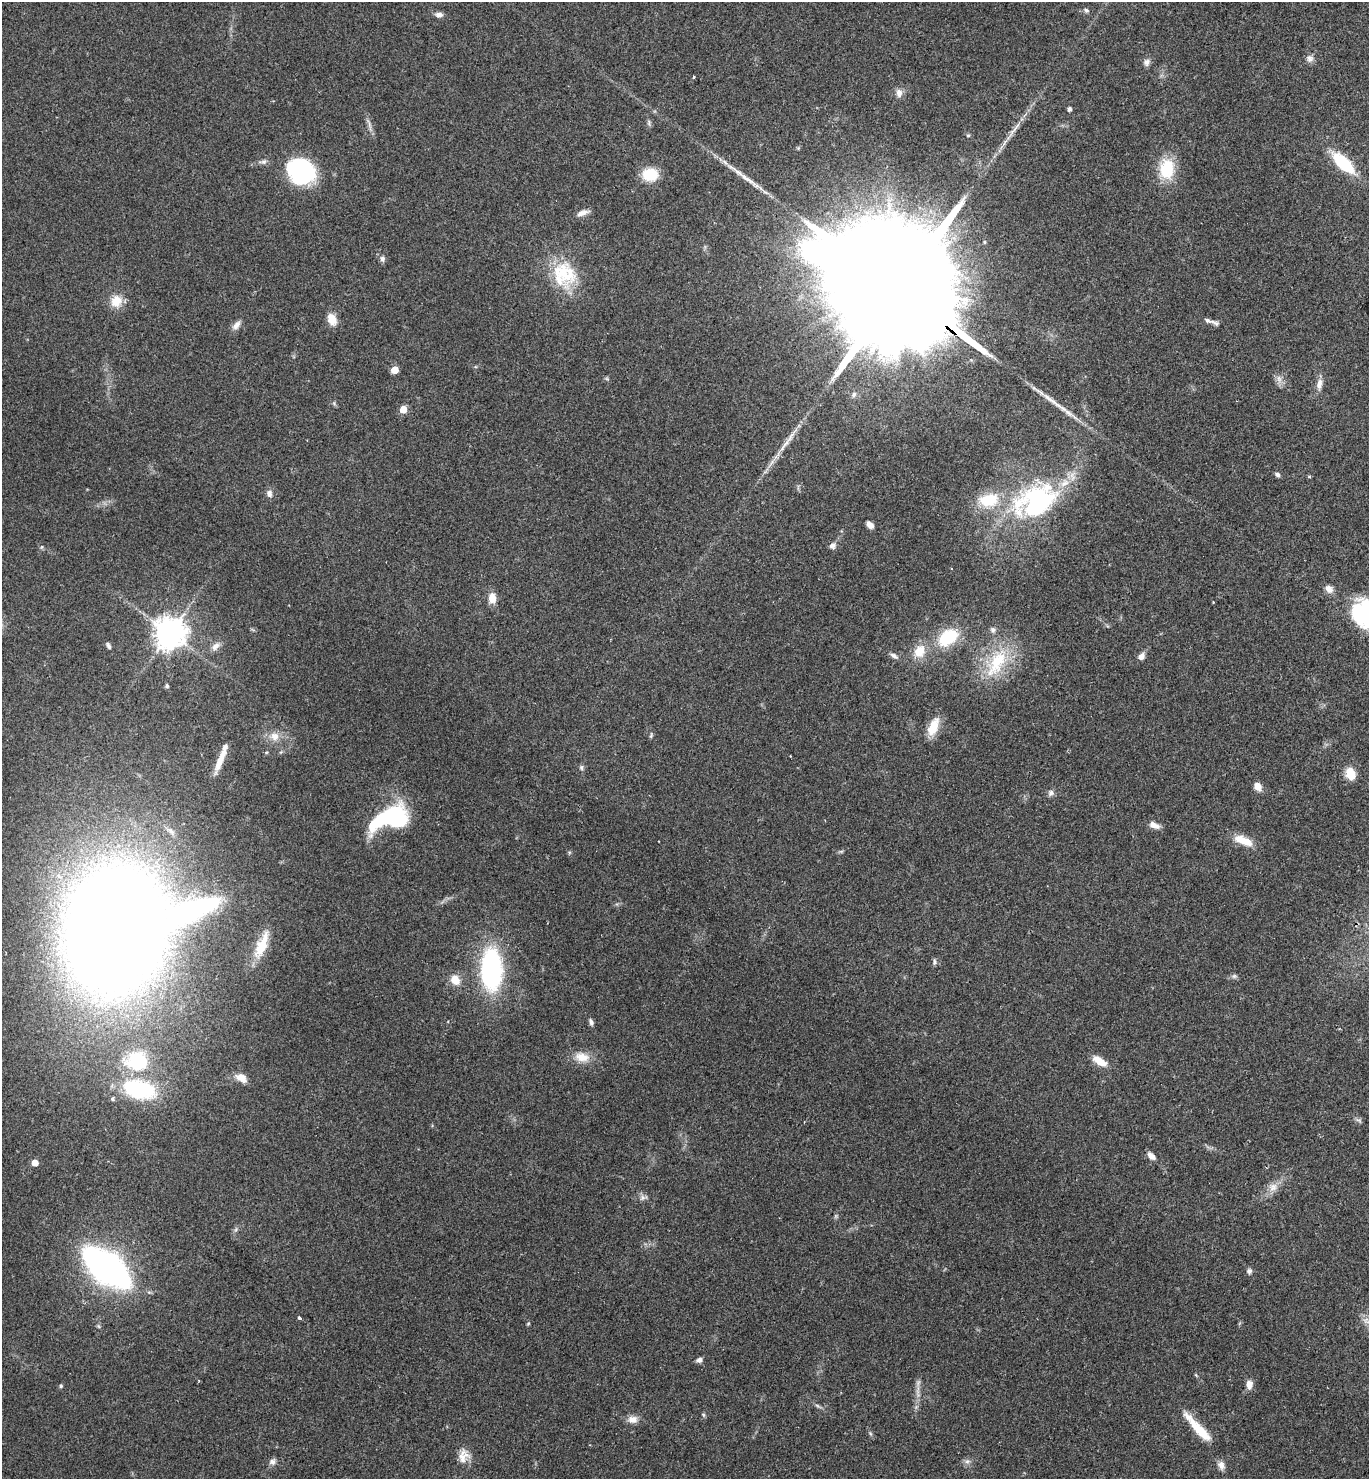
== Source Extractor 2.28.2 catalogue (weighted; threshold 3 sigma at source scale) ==
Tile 6 of 4 x 4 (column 2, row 2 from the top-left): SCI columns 1570-2936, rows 2994-4470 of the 6012 x 5983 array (HDU 1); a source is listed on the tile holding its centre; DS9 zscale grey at full resolution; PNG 1371 x 1481 px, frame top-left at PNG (2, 2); no overlay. Shown black and unused: <1% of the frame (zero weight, under 2 of 3 exposures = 3% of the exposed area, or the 3 px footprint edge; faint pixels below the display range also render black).
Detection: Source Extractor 2.28.2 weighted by HDU 2 'WHT'; one run over the whole footprint, this tile lists its part. Background 0.086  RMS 0.0078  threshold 0.0351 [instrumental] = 3 sigma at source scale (4.5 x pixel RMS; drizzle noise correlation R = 1.50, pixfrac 1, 0.05/0.05 arcsec/px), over >= 5 px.
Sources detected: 108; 2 inside a brighter object's white glare — not listed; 3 inside a brighter listed object's ellipse — not listed separately; the other 103 listed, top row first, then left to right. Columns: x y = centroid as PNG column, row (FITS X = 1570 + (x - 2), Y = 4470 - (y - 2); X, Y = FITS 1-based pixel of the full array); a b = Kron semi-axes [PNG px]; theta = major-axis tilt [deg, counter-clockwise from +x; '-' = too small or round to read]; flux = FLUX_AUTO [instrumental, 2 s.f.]
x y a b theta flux
1086 10 8 5 -28 1.8
439 14 11 6 -5 3.2
1310 58 10 9 - 3.5
1147 62 10 8 81 3
693 77 3 3 - 1.3
899 93 12 8 -84 4.5
1069 109 4 4 - 2.6
649 122 9 4 -90 1.6
369 125 20 4 -78 3.4
1014 129 36 4 52 9.1
968 135 6 4 0 0.98
263 162 11 6 8 2.6
1343 163 23 10 -43 43
1167 169 21 15 85 31
301 171 32 27 -32 67
738 172 44 6 -35 13
650 174 16 13 -2 21
583 213 17 7 18 4.4
984 242 4 3 - 0.83
382 259 8 6 -86 2.3
564 272 40 27 -56 41
898 289 82 24 -38 69000
116 301 17 14 57 11
332 319 12 9 -66 10
1215 323 14 6 -21 2.5
236 325 13 7 52 4.1
395 370 5 5 - 15
1279 379 11 7 -79 3.9
1319 384 15 7 79 5.4
854 394 8 6 60 2
403 409 5 5 - 14
784 445 31 6 51 10
1277 475 7 5 -31 1.9
1309 476 4 4 - 1.1
269 493 10 8 -86 3.3
989 500 27 18 10 27
1037 501 48 34 37 120
870 525 8 5 -47 4.2
832 545 9 8 - 2.9
41 547 6 4 70 0.91
1329 589 11 8 -43 5
492 598 13 9 -88 8.1
1359 609 30 17 87 39
993 630 8 7 - 2.2
169 633 10 9 - 1300
948 637 17 12 38 41
108 646 8 4 -66 1.7
215 646 13 8 45 4.7
919 651 17 13 61 13
894 656 11 5 -33 2.6
1141 656 8 7 - 4.1
997 663 48 21 61 42
167 686 4 4 - 1.3
933 727 21 10 68 16
651 735 8 4 79 1.2
274 736 14 12 -25 8.2
221 759 32 7 68 12
581 767 7 5 -89 1.7
1350 773 12 9 -72 14
1258 786 9 8 - 6.1
1051 793 9 8 - 2.5
382 819 47 13 39 50
1154 825 14 7 -26 4.7
1243 840 24 9 -22 13
841 851 7 4 19 1.1
192 910 72 25 23 120
116 929 75 58 79 2400
262 945 35 12 67 20
934 962 9 5 85 1.7
491 969 31 16 -90 140
1234 976 6 6 - 1.6
455 980 11 9 -50 9.5
591 1022 9 5 -72 2.1
582 1057 20 12 -10 11
137 1061 27 24 -12 42
1099 1061 18 8 -31 10
241 1078 15 9 -30 7.3
139 1089 33 17 -13 69
113 1099 5 5 - 1.3
1359 1120 9 4 -13 1.4
1151 1156 10 6 -44 4.5
35 1163 5 5 - 8.9
1273 1187 14 11 27 6.8
642 1197 9 7 38 2.6
836 1216 7 4 90 1.1
236 1229 7 4 72 1.4
106 1267 31 14 -38 530
1249 1271 7 7 - 2.2
299 1318 4 3 - 4.9
1367 1321 13 8 -22 4.7
528 1324 5 3 - 0.72
699 1360 7 6 - 2.6
918 1383 8 4 54 1.8
1249 1384 9 7 90 5.7
61 1386 5 4 - 1.4
818 1406 9 4 -35 1.7
703 1415 7 4 -45 0.97
632 1419 14 10 7 5.7
1198 1428 49 10 -48 23
463 1456 21 11 82 8.9
967 1461 7 5 42 2
273 1462 10 8 16 3.1
1221 1465 12 8 -66 4.5
Overlapping masked pixels (flux is a lower limit): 1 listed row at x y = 898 289
Isophote crosses this tile's border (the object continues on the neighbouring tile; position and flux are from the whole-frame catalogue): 1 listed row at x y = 1367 1321